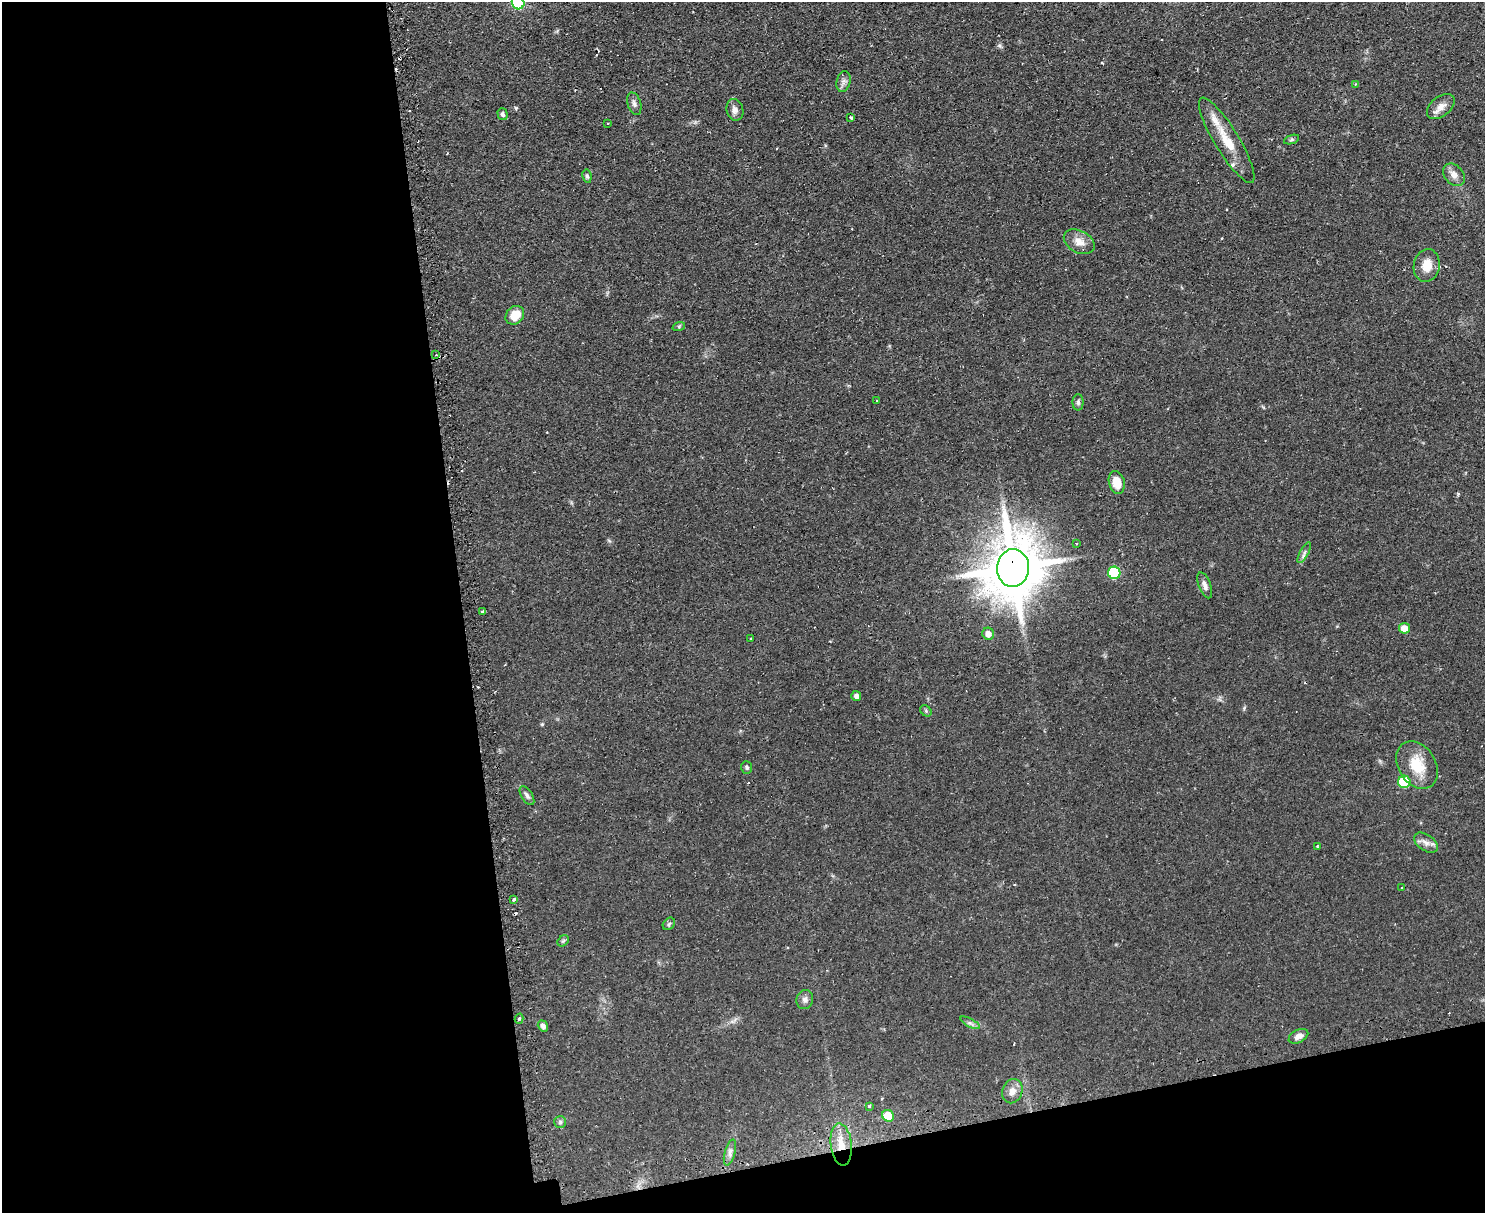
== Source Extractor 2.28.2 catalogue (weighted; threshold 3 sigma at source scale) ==
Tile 10 of 3 x 4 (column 1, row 4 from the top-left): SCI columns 159-1641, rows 32-1242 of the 4880 x 4907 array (HDU 1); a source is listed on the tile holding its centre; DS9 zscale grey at full resolution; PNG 1487 x 1215 px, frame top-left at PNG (2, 2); each listed source drawn as its Kron ellipse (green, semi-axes under 4 px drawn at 4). Shown black and unused: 36% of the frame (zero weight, under 2 of 3 exposures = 4% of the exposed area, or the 3 px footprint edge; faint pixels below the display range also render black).
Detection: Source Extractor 2.28.2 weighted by HDU 2 'WHT'; one run over the whole footprint, this tile lists its part. Background 0.0901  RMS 0.0079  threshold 0.0357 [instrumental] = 3 sigma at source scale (4.5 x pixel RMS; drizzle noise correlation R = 1.50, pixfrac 1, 0.05/0.05 arcsec/px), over >= 5 px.
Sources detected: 61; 7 cosmic-ray / hot-pixel residue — neither listed nor drawn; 1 inside a brighter listed object's ellipse — not listed separately; the other 53 listed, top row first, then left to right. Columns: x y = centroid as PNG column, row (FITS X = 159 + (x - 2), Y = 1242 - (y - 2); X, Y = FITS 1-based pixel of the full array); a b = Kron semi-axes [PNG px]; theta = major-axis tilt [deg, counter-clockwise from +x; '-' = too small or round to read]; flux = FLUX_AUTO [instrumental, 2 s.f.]
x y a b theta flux
518 2 7 6 - 81
843 81 10 7 76 3.1
1355 84 4 4 - 0.81
634 104 11 6 -72 2.7
1441 107 16 9 39 6.3
735 110 11 8 -76 3.7
503 114 6 5 - 1.9
851 117 4 3 - 1.2
608 123 3 2 - 0.71
1292 139 8 3 19 1.3
1227 140 49 12 -59 22
1454 175 13 9 -46 5.7
587 176 7 4 -81 1.6
1079 242 16 11 -28 7.6
1427 265 16 13 81 12
515 315 10 8 46 13
679 326 6 4 19 1.1
436 355 3 3 - 0.7
877 400 3 2 - 0.55
1078 402 8 5 90 1.8
1117 482 11 8 -76 11
1076 544 3 3 - 0.72
1304 553 11 4 61 2.2
1013 568 19 16 88 4700
1114 573 6 6 - 57
1205 585 14 6 -69 3.3
483 612 4 3 - 2.5
1404 628 5 5 - 9.8
988 634 6 6 - 5
751 639 3 2 - 0.9
856 696 5 5 - 2.6
926 711 6 5 - 1.2
1417 765 25 18 -57 22
747 767 6 5 - 1.4
1404 782 6 6 - 43
527 796 10 5 -57 2.3
1426 843 13 8 -35 4.9
1317 846 3 3 - 0.57
1402 888 3 2 - 0.82
514 900 4 3 - 1.6
669 924 7 5 46 1.4
563 941 6 5 - 1.2
805 1000 10 8 73 3.5
519 1019 5 4 - 1.7
970 1023 11 4 -28 2.1
543 1026 6 4 -55 3.2
1298 1036 10 6 27 4.2
1012 1091 12 10 69 5.7
869 1106 3 3 - 1.1
888 1116 6 5 - 18
560 1122 6 6 - 1.6
841 1145 21 10 -83 14
730 1152 13 5 74 3.5
Overlapping masked pixels (flux is a lower limit): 3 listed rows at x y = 1013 568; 888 1116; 841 1145
Isophote crosses this tile's border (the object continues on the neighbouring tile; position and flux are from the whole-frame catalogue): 1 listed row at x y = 518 2